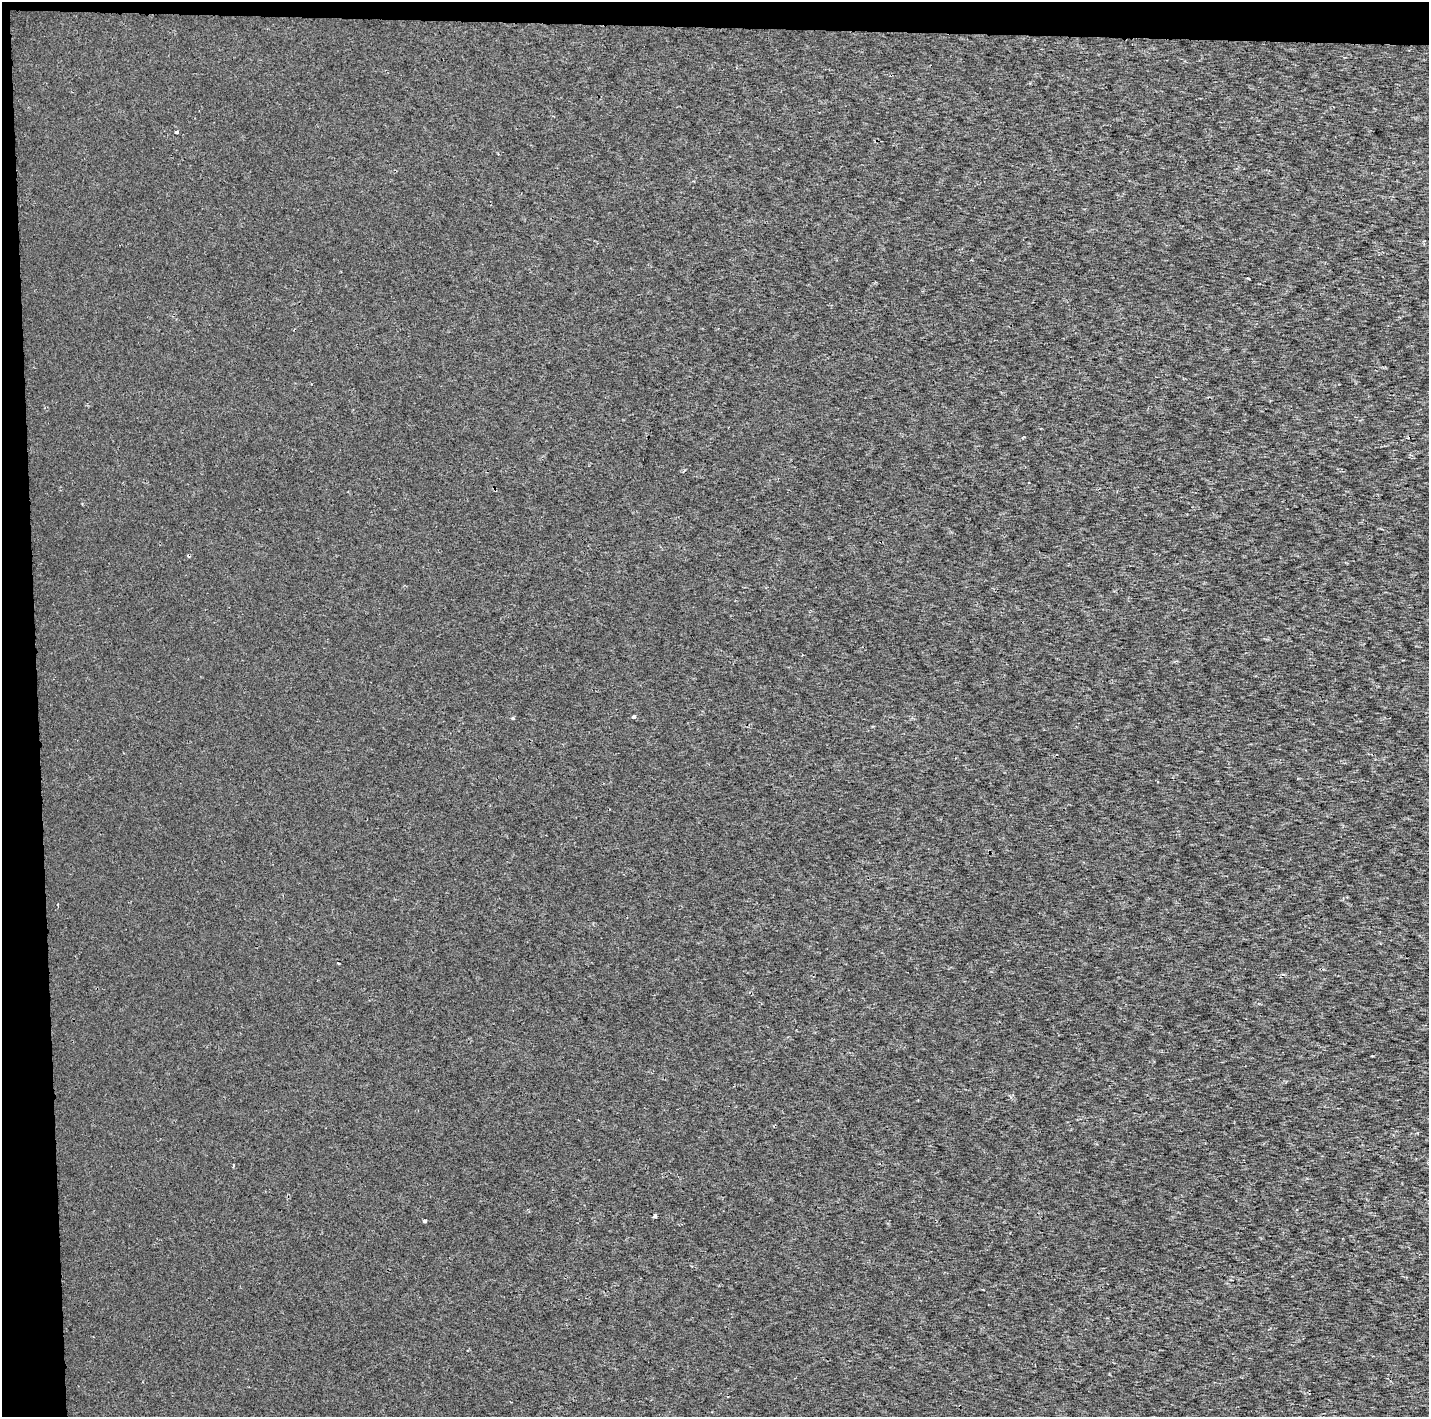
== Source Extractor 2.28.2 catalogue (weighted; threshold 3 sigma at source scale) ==
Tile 1 of 3 x 3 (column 1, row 1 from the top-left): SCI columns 112-1538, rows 2934-4348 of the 7053 x 4355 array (HDU 1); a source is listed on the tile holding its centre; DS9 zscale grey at full resolution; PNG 1431 x 1419 px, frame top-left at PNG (2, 2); no overlay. Shown black and unused: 4% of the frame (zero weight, under 2 of 3 exposures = <1% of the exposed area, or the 3 px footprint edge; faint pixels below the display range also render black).
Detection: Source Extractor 2.28.2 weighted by HDU 2 'WHT'; one run over the whole footprint, this tile lists its part. Background 3.28e-04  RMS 0.0027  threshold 0.0122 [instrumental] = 3 sigma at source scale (4.5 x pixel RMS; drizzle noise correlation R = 1.50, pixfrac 1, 0.0396/0.0396 arcsec/px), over >= 5 px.
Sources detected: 8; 2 cosmic-ray / hot-pixel residue — not listed; the other 6 listed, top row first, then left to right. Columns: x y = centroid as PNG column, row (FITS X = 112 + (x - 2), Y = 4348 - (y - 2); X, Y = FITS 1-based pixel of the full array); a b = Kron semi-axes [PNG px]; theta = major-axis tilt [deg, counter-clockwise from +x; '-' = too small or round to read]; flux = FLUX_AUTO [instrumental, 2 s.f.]
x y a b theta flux
177 132 4 3 - 1.3
634 716 4 4 - 1.4
513 718 4 4 - 0.28
233 1165 4 2 - 0.27
655 1216 4 3 - 2.4
424 1221 4 3 - 1.2